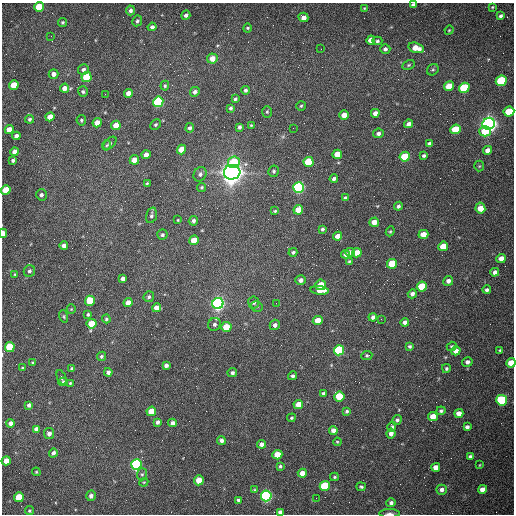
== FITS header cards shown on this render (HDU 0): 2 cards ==
NAXIS1  =                  512 /fastest changing axis
NAXIS2  =                  512 /next to fastest changing axis

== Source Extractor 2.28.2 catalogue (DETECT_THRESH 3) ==
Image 512 x 512 px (HDU 0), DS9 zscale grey, 1 PNG px = 1 image px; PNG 516 x 516 px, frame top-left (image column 1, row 512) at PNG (2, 3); each listed source drawn as its Kron ellipse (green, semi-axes under 4 px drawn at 4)
Background 1510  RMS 23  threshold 68.4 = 3 sigma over >= 5 px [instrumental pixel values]
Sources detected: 214; all 214 listed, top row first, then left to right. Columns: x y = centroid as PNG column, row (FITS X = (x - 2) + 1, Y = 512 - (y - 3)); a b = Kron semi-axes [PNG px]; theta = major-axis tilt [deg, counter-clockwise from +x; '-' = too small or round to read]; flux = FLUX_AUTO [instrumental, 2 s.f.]
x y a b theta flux
413 5 4 4 - 3.9e+03
39 7 5 4 - 4.9e+04
492 7 3 3 - 1.4e+03
365 8 3 3 - 1.3e+03
130 10 5 4 - 4.7e+03
186 15 5 4 - 4.5e+03
501 16 4 3 - 3.4e+03
303 17 5 4 - 1.0e+04
137 21 5 4 - 3.2e+03
63 22 4 4 - 2.3e+03
152 27 4 4 - 4.6e+03
247 28 5 3 - 2.4e+03
449 30 5 4 - 1.4e+03
51 36 3 2 - 1.3e+03
371 40 5 4 - 1.1e+04
377 41 5 4 - 2.3e+03
416 48 8 5 -15 1.9e+04
321 49 2 2 - 7.0e+02
385 49 5 5 - 4.1e+03
212 58 5 5 - 1.3e+04
408 65 6 4 27 2.3e+03
83 70 5 5 - 4.7e+03
433 70 6 5 - 2.3e+03
53 74 5 4 - 8.2e+03
87 77 5 5 - 6.4e+04
501 81 6 5 - 1.4e+05
14 85 5 4 - 3.1e+04
165 86 5 4 - 2.1e+03
449 86 5 4 - 3.3e+04
64 88 4 4 - 1.1e+04
464 88 5 5 - 9.6e+04
245 90 4 4 - 3.9e+03
83 92 5 5 - 3.1e+03
195 92 5 4 - 4.7e+03
128 93 4 4 - 1.0e+04
105 94 2 2 - 9.2e+02
235 99 4 3 - 2.8e+03
158 102 5 5 - 2.6e+05
301 106 5 4 - 2.2e+03
231 108 4 3 - 2.8e+03
267 112 6 5 - 2.7e+03
509 112 5 5 - 5.0e+04
375 113 4 4 - 7.8e+03
344 115 5 4 - 1.6e+04
50 117 5 4 - 1.7e+04
29 119 4 4 - 2.9e+03
81 120 5 4 - 2.4e+03
97 123 5 4 - 1.6e+04
409 124 4 4 - 7.0e+03
489 124 6 6 - 1.1e+06
116 125 5 4 - 2.0e+04
155 125 5 4 - 2.5e+03
251 125 4 3 - 1.5e+03
239 127 4 3 - 3.5e+03
190 128 4 4 - 3.5e+03
293 128 2 2 - 6.6e+02
455 129 5 4 - 5.5e+04
9 130 4 4 - 1.9e+04
485 131 6 5 - 4.4e+04
378 133 5 5 - 4.7e+03
16 136 4 4 - 9.0e+03
110 143 8 4 44 3.1e+03
429 144 4 4 - 3.7e+03
106 145 5 4 - 2.2e+03
181 149 5 4 - 2.6e+04
487 150 5 4 - 8.2e+03
15 152 4 4 - 1.2e+04
337 154 5 4 - 2.3e+04
146 155 4 4 - 9.8e+03
424 156 4 3 - 2.8e+03
405 157 5 4 - 6.1e+04
13 160 3 3 - 3.3e+03
134 160 5 4 - 1.5e+04
234 162 6 5 - 5.4e+04
309 162 5 5 - 6.9e+04
479 166 5 5 - 1.8e+03
274 171 5 5 - 3.1e+03
232 172 8 7 - 2.2e+06
200 174 7 6 - 4.6e+03
334 179 4 4 - 4.1e+03
147 183 4 3 - 1.5e+03
202 187 5 4 - 2.2e+03
299 187 5 5 - 3.5e+05
6 190 5 4 - 4.4e+04
41 195 5 5 - 4.3e+03
345 197 4 3 - 2.7e+03
398 206 4 4 - 4.0e+03
480 208 5 5 - 2.1e+04
298 210 5 4 - 2.3e+04
275 211 4 3 - 1.9e+03
151 215 8 5 73 3.3e+03
178 220 3 3 - 1.3e+03
193 221 5 4 - 4.4e+03
374 222 5 4 - 1.4e+04
322 229 3 3 - 2.9e+03
390 231 5 4 - 1.9e+03
3 233 4 3 - 1.7e+04
423 234 5 4 - 1.8e+04
162 235 5 5 - 3.2e+03
338 236 4 4 - 1.2e+04
194 240 5 4 - 3.5e+04
64 246 4 4 - 8.2e+03
443 246 5 4 - 2.6e+04
293 252 4 4 - 2.7e+03
350 252 5 4 - 6.9e+03
357 253 5 4 - 2.2e+04
345 254 4 3 - 4.2e+03
501 258 5 4 - 1.0e+04
349 261 4 4 - 2.1e+03
392 264 5 5 - 6.6e+04
29 271 6 5 - 3.9e+03
495 272 4 4 - 6.3e+03
15 274 4 3 - 1.5e+03
123 279 4 4 - 5.7e+03
301 280 5 5 - 6.8e+03
448 281 5 4 - 6.1e+03
321 285 5 5 - 2.7e+04
422 287 5 5 - 4.9e+04
319 290 9 4 -6 1.6e+04
487 290 4 4 - 3.8e+03
412 294 4 4 - 5.4e+03
149 297 5 5 - 3.2e+03
90 301 5 5 - 4.4e+04
254 302 6 5 - 4.2e+03
128 303 4 4 - 1.5e+04
218 303 6 5 - 7.2e+05
276 303 3 2 - 1.2e+03
257 306 6 5 - 2.6e+03
156 308 4 4 - 1.3e+04
71 309 5 4 - 1.5e+03
88 314 4 3 - 2.5e+03
64 316 6 4 -72 2.1e+03
373 317 4 4 - 4.5e+03
106 319 4 4 - 2.2e+03
381 319 3 2 - 1.1e+03
318 321 5 4 - 2.9e+04
405 322 4 4 - 5.4e+03
92 324 5 5 - 4.1e+04
214 324 6 6 - 4.2e+03
275 325 5 5 - 4.9e+03
226 327 5 5 - 3.8e+04
410 346 4 3 - 2.9e+03
452 346 5 4 - 1.9e+03
10 347 5 5 - 8.2e+04
339 350 5 5 - 1.7e+05
500 350 4 4 - 2.2e+03
456 351 5 4 - 9.0e+03
367 355 5 4 - 2.2e+03
101 356 5 4 - 3.0e+03
467 362 5 5 - 4.8e+03
33 363 4 4 - 1.7e+03
511 363 5 4 - 3.0e+04
166 365 4 4 - 5.2e+03
22 368 4 3 - 1.7e+03
446 368 4 4 - 2.4e+03
72 369 4 3 - 3.5e+03
108 372 4 4 - 5.5e+03
232 373 5 4 - 4.0e+03
292 376 4 4 - 3.4e+03
62 378 8 4 -66 2.8e+03
63 382 5 3 - 2.3e+03
70 383 3 3 - 1.5e+03
323 393 4 4 - 2.6e+03
339 396 5 5 - 6.6e+04
502 400 5 5 - 1.6e+05
298 404 5 4 - 1.6e+04
29 405 4 4 - 4.4e+03
151 411 5 4 - 3.5e+04
347 411 4 3 - 2.5e+03
441 411 5 4 - 3.2e+03
459 413 4 4 - 1.1e+04
433 416 5 4 - 1.9e+04
291 418 4 4 - 2.2e+03
397 420 5 4 - 3.7e+03
157 422 4 3 - 4.4e+03
10 423 4 4 - 5.8e+03
173 423 4 4 - 6.5e+03
392 427 5 4 - 3.2e+03
467 427 4 4 - 4.9e+03
36 429 4 4 - 6.7e+03
333 430 4 4 - 6.8e+03
391 433 5 4 - 6.7e+03
49 434 5 5 - 7.0e+03
221 440 4 4 - 5.5e+03
337 442 4 3 - 1.6e+03
261 444 4 4 - 7.5e+03
53 453 5 4 - 5.0e+03
277 455 5 5 - 3.1e+04
470 456 4 3 - 3.0e+03
6 461 4 4 - 1.4e+04
136 465 5 5 - 3.5e+05
480 465 4 2 - 1.1e+03
280 466 4 4 - 2.3e+03
436 467 4 4 - 1.2e+04
36 472 4 4 - 1.6e+03
302 473 4 4 - 1.0e+04
142 474 6 5 - 2.6e+03
334 477 4 3 - 1.8e+03
199 480 5 5 - 2.3e+04
144 482 4 3 - 1.4e+03
325 486 5 5 - 1.1e+05
361 487 4 3 - 2.4e+03
482 489 4 4 - 1.0e+04
254 490 4 4 - 1.8e+03
442 490 5 5 - 5.9e+03
91 496 5 5 - 6.3e+03
266 496 5 5 - 4.3e+05
19 497 5 4 - 4.8e+04
316 498 2 2 - 3.3e+03
238 500 4 3 - 3.3e+03
391 503 5 4 - 3.8e+03
29 511 4 4 - 2.1e+03
280 512 4 4 - 5.7e+03
389 513 10 3 0 4.2e+03
At the frame edge (FLAGS 8, measured only in part): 9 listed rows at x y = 413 5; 39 7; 509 112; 6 190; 3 233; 10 347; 511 363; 280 512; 389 513